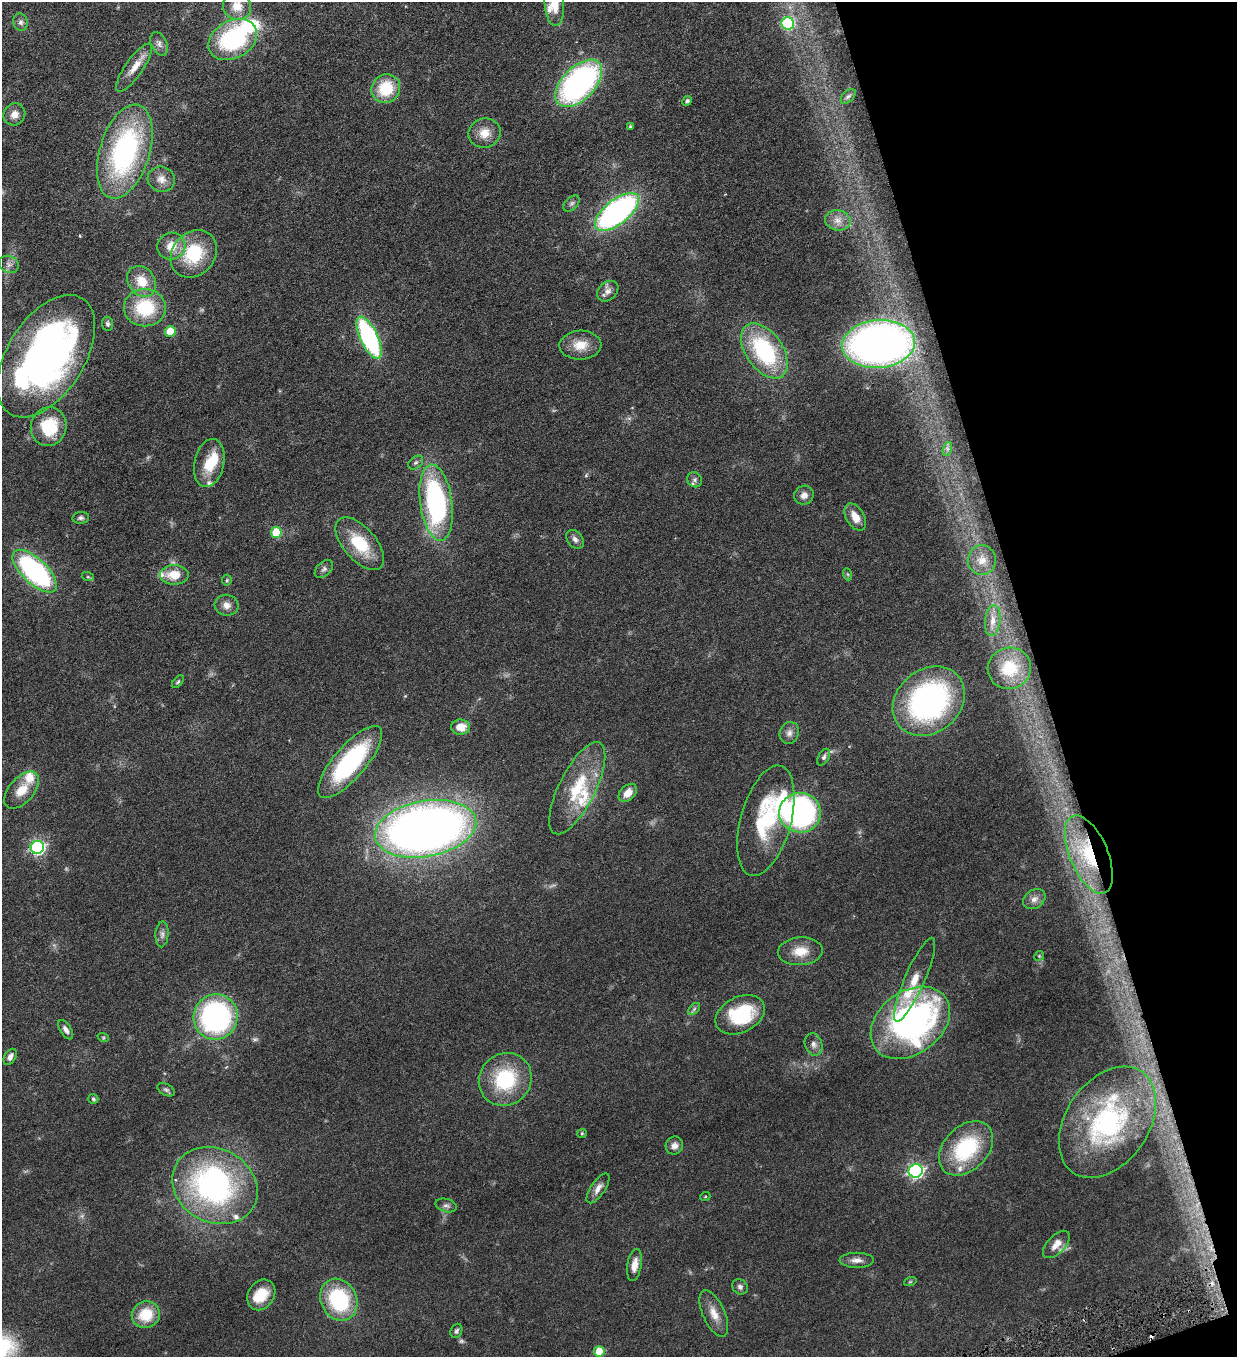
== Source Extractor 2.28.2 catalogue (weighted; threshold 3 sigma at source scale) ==
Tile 12 of 4 x 4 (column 4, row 3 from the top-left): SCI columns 3985-5219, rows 1357-2711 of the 5372 x 5421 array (HDU 1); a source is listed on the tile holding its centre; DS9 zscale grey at full resolution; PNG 1239 x 1359 px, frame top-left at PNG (2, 2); each listed source drawn as its Kron ellipse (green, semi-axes under 4 px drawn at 4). Shown black and unused: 16% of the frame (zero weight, under 3 of 6 exposures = <1% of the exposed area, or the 3 px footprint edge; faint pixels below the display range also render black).
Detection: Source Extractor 2.28.2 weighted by HDU 2 'WHT'; one run over the whole footprint, this tile lists its part. Background 0.0454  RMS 0.0039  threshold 0.0159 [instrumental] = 3 sigma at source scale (4.09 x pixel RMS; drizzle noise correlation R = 1.36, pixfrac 0.8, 0.05/0.05 arcsec/px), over >= 5 px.
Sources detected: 129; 4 too faint to see at this stretch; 4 inside a brighter object's white glare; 3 cosmic-ray / hot-pixel residue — neither listed nor drawn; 14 inside a brighter listed object's ellipse — not listed separately; the other 104 listed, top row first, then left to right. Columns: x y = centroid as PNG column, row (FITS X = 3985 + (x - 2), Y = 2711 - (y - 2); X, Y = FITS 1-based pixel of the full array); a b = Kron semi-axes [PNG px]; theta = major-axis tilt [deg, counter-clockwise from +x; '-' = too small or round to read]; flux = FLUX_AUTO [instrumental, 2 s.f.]
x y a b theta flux
554 3 23 10 -87 7.2
237 6 14 13 - 4.9
21 22 9 7 -76 1.2
787 23 6 6 - 28
233 39 26 19 29 40
159 44 12 8 -65 1.6
134 68 28 9 55 4.7
579 83 29 16 45 92
386 89 15 13 48 14
848 96 9 5 44 0.81
687 101 5 4 - 0.97
14 114 11 10 - 2.9
630 127 4 4 - 0.57
485 133 16 14 20 5.1
125 151 49 25 73 65
161 179 14 12 -24 2.9
572 203 10 6 45 1
617 212 26 12 39 100
838 220 13 10 -9 2.7
171 246 14 13 - 5
194 254 25 21 48 19
9 264 10 8 -26 1.6
142 281 16 13 -54 6.8
608 291 12 9 42 2.3
145 308 21 18 0 20
107 324 7 5 -84 0.85
170 331 5 5 - 10
369 338 23 9 -64 57
878 344 36 24 4 200
580 345 21 14 2 6.4
764 351 31 18 -55 36
46 356 68 38 58 160
49 427 19 18 - 16
947 449 7 4 72 0.78
209 463 24 15 78 9.8
416 463 8 6 38 0.83
695 480 8 7 - 1
804 495 10 9 - 2
436 503 38 16 -82 65
855 517 15 9 -59 4.2
81 518 8 6 8 1
276 533 5 5 - 14
575 539 10 7 -50 1.5
360 544 32 16 -49 14
982 560 15 14 - 3.8
324 569 11 7 45 1.3
35 571 28 12 -43 65
847 574 6 4 -70 0.47
174 575 14 9 0 6.8
88 577 6 4 -18 0.49
227 580 5 5 - 0.47
227 605 12 10 -8 2.5
993 621 15 7 83 2.5
1009 668 22 20 21 14
178 682 7 4 52 0.58
929 701 39 31 40 83
460 727 9 7 1 4.5
789 733 11 9 71 1.9
824 757 9 5 62 1.1
350 762 45 16 49 45
577 788 51 18 63 18
22 790 22 12 49 6.3
628 793 10 7 45 3.8
800 813 21 20 - 89
766 821 57 25 75 30
426 829 51 28 10 340
37 847 7 6 - 74
1089 854 42 19 -67 25
1034 899 12 9 34 1.9
162 934 13 6 86 1.5
800 951 22 14 4 6.5
1039 956 5 4 - 0.46
915 980 45 10 66 7.7
694 1009 7 4 46 0.68
740 1015 26 17 27 22
216 1017 23 22 - 75
910 1023 43 31 36 110
66 1030 11 5 -57 1.6
103 1037 6 3 -19 0.42
814 1044 11 8 -71 1.8
10 1057 9 5 58 1.6
505 1079 27 25 44 26
166 1090 9 6 -29 0.82
93 1099 5 5 - 0.57
1107 1122 61 41 55 56
582 1133 5 4 - 0.4
674 1146 9 8 - 1.9
966 1148 31 22 45 28
916 1171 7 6 - 89
215 1186 44 36 -29 92
598 1188 17 7 56 2.5
705 1197 5 3 - 0.29
446 1205 11 6 -15 1.3
1056 1244 17 9 46 3.5
857 1260 17 7 0 2.4
634 1265 16 7 80 3.4
910 1282 6 4 19 0.44
740 1287 8 7 - 1.1
261 1295 16 13 58 7.5
339 1300 22 18 -64 31
714 1314 25 11 -66 4.6
146 1315 14 13 - 11
456 1331 7 5 66 0.87
599 1351 5 5 - 10
Overlapping masked pixels (flux is a lower limit): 1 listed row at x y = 1089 854
Isophote crosses this tile's border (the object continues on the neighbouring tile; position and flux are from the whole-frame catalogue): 2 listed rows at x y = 554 3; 46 356